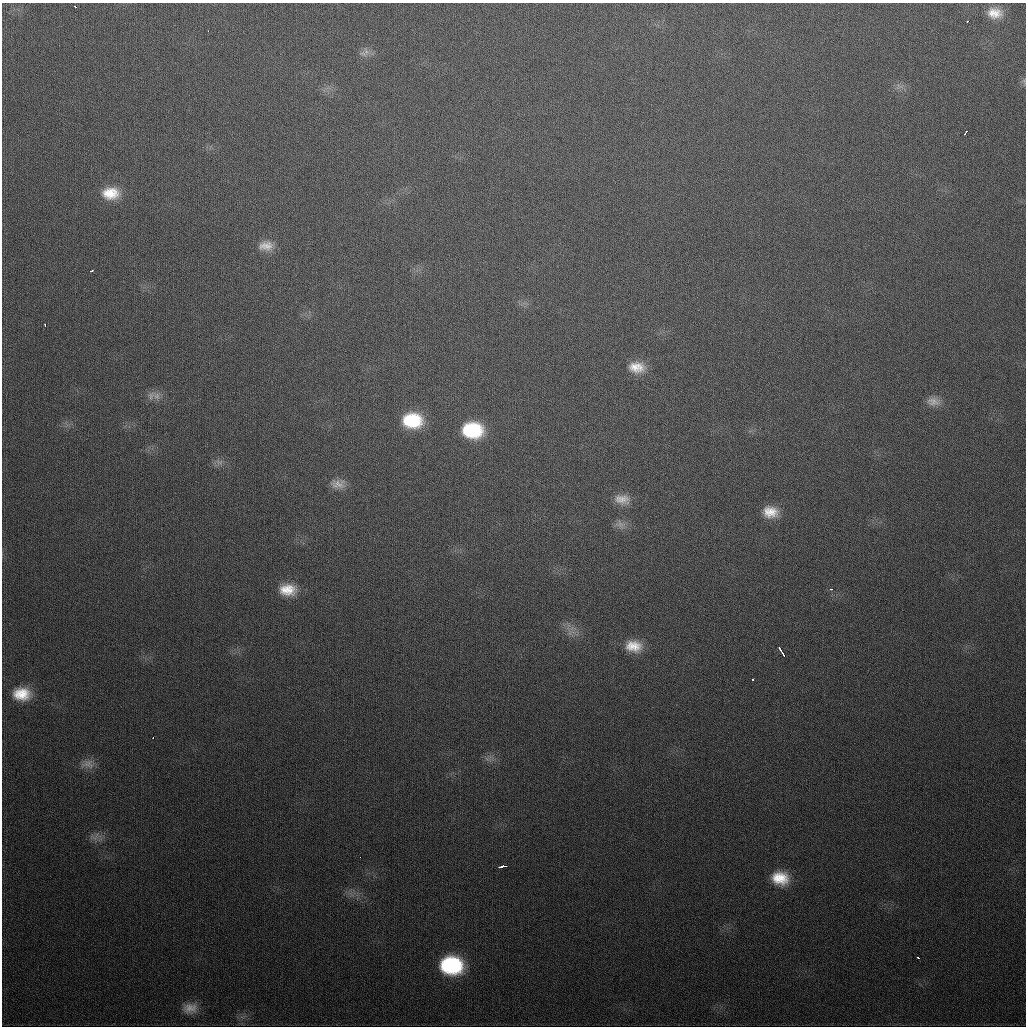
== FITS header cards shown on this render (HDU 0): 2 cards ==
NAXIS1  =                 1024
NAXIS2  =                 1024

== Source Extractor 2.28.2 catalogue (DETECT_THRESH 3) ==
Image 1024 x 1024 px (HDU 0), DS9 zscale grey, 1 PNG px = 1 image px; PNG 1028 x 1028 px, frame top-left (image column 1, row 1024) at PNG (2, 3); no overlay
Background 377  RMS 14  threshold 42.9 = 3 sigma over >= 5 px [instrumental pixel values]
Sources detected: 35; all 35 listed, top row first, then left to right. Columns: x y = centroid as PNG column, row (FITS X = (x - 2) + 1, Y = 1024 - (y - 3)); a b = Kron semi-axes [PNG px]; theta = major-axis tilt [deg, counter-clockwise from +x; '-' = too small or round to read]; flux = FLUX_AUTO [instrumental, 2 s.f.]
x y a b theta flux
75 6 3 2 - 2200
994 13 16 11 -6 14000
967 21 3 3 - 1900
208 31 3 2 - 1400
366 52 8 8 - 4800
966 133 5 3 - 5100
111 193 22 15 2 24000
266 246 20 12 6 12000
91 271 4 2 - 2300
45 325 3 2 - 2300
637 367 19 12 -5 16000
157 396 11 9 -81 7000
933 401 18 10 -5 8400
412 420 19 15 -3 49000
472 430 20 15 -4 61000
219 462 11 4 -19 3600
338 484 21 12 -6 11000
622 499 21 13 -8 13000
770 512 17 13 -7 17000
620 524 13 8 -61 5700
831 589 3 2 - 1700
288 590 20 14 -2 21000
633 646 21 14 -8 20000
781 651 10 2 -58 5100
753 679 3 2 - 1200
22 694 20 14 0 24000
153 737 3 2 - 1700
88 764 18 12 -4 9200
95 837 16 9 34 7100
360 857 2 2 - 1300
503 866 7 3 10 6200
780 878 18 13 -6 24000
918 957 3 2 - 1700
451 965 20 16 -5 93000
190 1008 20 14 10 13000